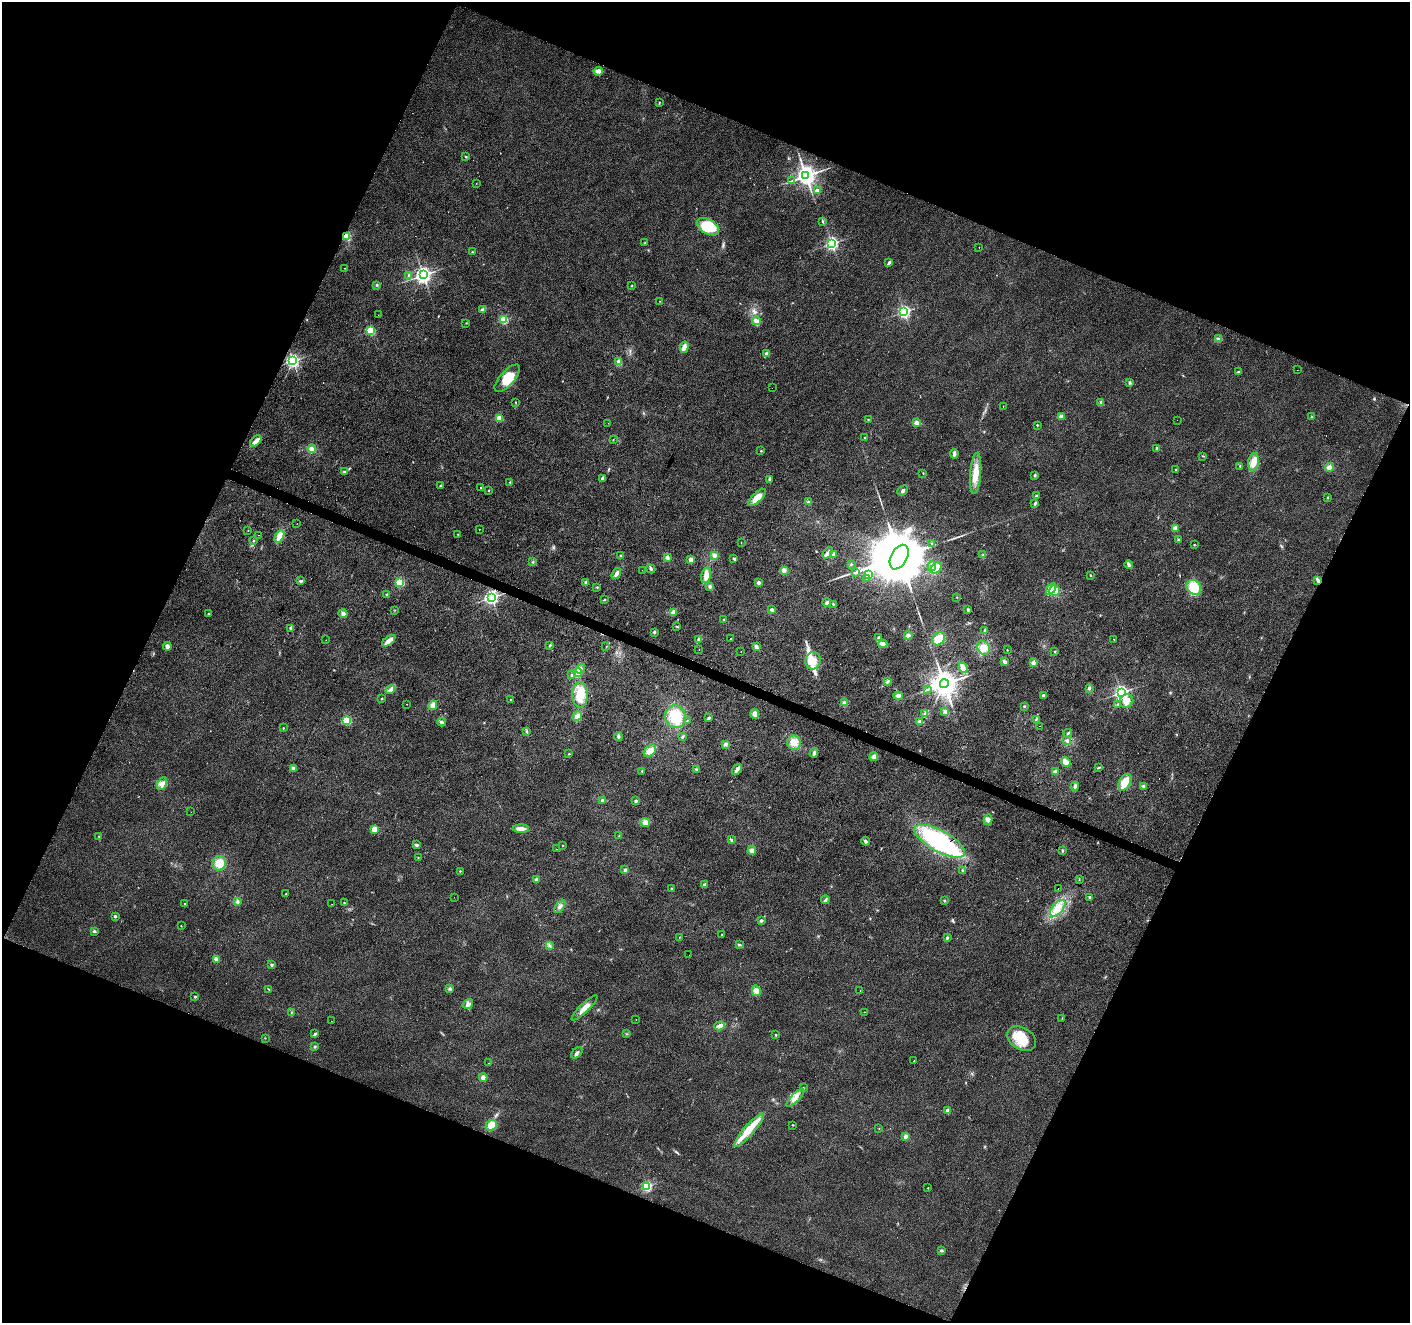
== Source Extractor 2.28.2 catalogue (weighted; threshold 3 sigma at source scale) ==
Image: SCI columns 8-5639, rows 272-5553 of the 5639 x 5759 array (HDU 1 of 3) = the unmasked area's bounding box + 8 px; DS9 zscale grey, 4 x 4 block average (1 PNG px = mean of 4 x 4 image px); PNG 1412 x 1325 px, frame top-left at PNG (2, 2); each listed source drawn as its Kron ellipse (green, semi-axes under 4 px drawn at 4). Shown black and unused: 44% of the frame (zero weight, under 2 of 3 exposures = <1% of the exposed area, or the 3 px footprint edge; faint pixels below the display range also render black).
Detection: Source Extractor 2.28.2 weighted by HDU 2 'WHT'. Background 0.0396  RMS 0.0086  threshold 0.0385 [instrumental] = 3 sigma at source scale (4.5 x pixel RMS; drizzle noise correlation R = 1.50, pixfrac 1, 0.0396/0.0396 arcsec/px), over >= 5 px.
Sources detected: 323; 1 too faint to see at this stretch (4 x 4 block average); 1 inside a brighter object's white glare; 11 cosmic-ray / hot-pixel residue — neither listed nor drawn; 2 coinciding with a brighter row at this scale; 8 inside a brighter listed object's ellipse — not listed separately; the other 300 listed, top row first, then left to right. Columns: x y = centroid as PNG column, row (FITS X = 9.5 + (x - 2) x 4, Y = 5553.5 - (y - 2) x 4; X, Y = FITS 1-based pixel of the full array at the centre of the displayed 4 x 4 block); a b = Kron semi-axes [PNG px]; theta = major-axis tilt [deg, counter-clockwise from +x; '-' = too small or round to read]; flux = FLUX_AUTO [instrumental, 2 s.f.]
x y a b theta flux
598 71 5 3 - 21
659 103 2 2 - 2.9
466 157 2 2 - 3.6
806 176 3 3 - 4100
791 181 2 2 - 1.9
476 183 2 2 - 2.2
817 191 2 2 - 100
822 221 3 2 - 5.6
708 227 12 7 -32 160
347 236 2 2 - 380
645 243 2 2 - 2.4
832 243 2 2 - 1100
979 247 2 2 - 5.3
472 252 2 2 - 2.4
889 263 4 2 - 12
344 268 2 2 - 1.4
409 275 2 2 - 1.7
423 275 3 3 - 2300
377 285 2 2 - 5.1
631 286 2 2 - 2.6
659 301 2 2 - 0.99
483 309 3 2 - 12
904 312 2 2 - 990
378 315 2 2 - 1
504 320 2 2 - 390
756 321 4 4 - 21
466 323 2 2 - 1.8
370 331 2 2 - 420
1219 339 3 2 - 4.8
684 347 5 4 - 27
767 354 2 2 - 67
293 361 2 2 - 1300
618 361 4 4 - 13
1297 370 2 2 - 1
1239 372 4 2 - 6.6
507 378 17 7 48 89
1130 383 4 2 - 6.3
772 388 2 2 - 0.96
516 403 2 2 - 2.1
1101 403 3 3 - 8.9
1003 407 2 2 - 0.91
1061 417 2 2 - 81
1311 417 3 2 - 3.3
499 418 2 2 - 170
868 419 2 2 - 2.2
1177 420 2 2 - 0.67
608 423 2 2 - 0.69
917 423 4 4 - 16
1037 425 2 2 - 6.9
864 438 2 2 - 2.7
613 440 2 2 - 2
256 441 6 4 41 28
1156 448 4 2 - 8.4
312 449 4 4 - 22
761 451 2 2 - 4.5
954 454 4 3 - 16
1203 456 3 2 - 3.1
1254 462 9 5 82 41
1240 466 2 2 - 2.9
1329 467 5 4 - 19
1176 469 2 2 - 2.4
345 471 3 3 - 6.7
923 473 3 2 - 3
976 473 20 5 86 70
1035 475 3 2 - 6.5
602 478 3 2 - 9.9
769 479 3 2 - 9.7
510 482 2 2 - 3.2
441 486 3 2 - 5.7
480 487 2 2 - 10
488 490 2 2 - 2.1
903 490 6 3 41 10
1036 496 2 2 - 13
1327 497 2 2 - 3.9
757 498 11 4 44 50
808 502 3 2 - 6.3
1035 503 3 2 - 7.4
297 524 2 2 - 8.9
1175 528 2 2 - 92
479 529 2 2 - 1.6
248 530 2 2 - 1.4
458 534 2 2 - 1.8
259 535 2 2 - 3.3
279 536 7 4 64 27
1178 540 3 2 - 6.6
254 541 2 2 - 3.6
741 543 2 2 - 2.9
932 543 2 2 - 2.9
1194 545 2 2 - 2.4
828 553 6 3 50 23
833 554 3 3 - 13
714 555 4 3 - 11
983 555 3 2 - 4.9
621 556 3 3 - 7.5
667 557 3 3 - 11
899 557 13 8 62 60000
691 559 2 2 - 97
734 559 3 2 - 6.9
533 562 2 2 - 3.5
851 564 2 2 - 3.2
1128 565 4 2 - 14
932 566 5 3 - 18
936 568 6 4 52 38
651 569 5 3 - 9.9
642 570 2 2 - 1.2
784 570 3 2 - 4.4
855 573 4 2 - 5.6
616 574 6 3 56 19
868 574 2 2 - 200
706 575 8 5 77 32
1090 575 2 2 - 4.5
866 578 2 2 - 2.9
301 581 4 2 - 10
1318 581 3 2 - 17
400 582 4 3 - 51
586 582 3 2 - 7.8
758 583 3 3 - 11
597 587 2 2 - 3
710 587 3 2 - 7.7
1194 587 8 6 -46 97
1051 589 6 3 56 78
1055 591 5 5 - 42
387 594 3 2 - 4.5
491 597 2 2 - 1500
957 597 2 2 - 2
604 600 3 2 - 4
827 602 4 3 - 12
833 604 2 2 - 3.8
395 610 2 2 - 1.5
772 610 3 3 - 9.4
968 610 3 2 - 8.3
343 613 4 4 - 16
673 613 3 2 - 5.8
208 614 2 2 - 2.2
724 620 2 2 - 10
677 627 2 2 - 2.6
291 628 4 2 - 9
985 631 4 2 - 11
654 632 3 2 - 5.6
908 635 4 3 - 14
878 638 3 2 - 6.3
698 639 3 2 - 5.3
730 639 2 2 - 1.7
939 639 7 5 45 72
1114 639 2 2 - 8
326 640 2 2 - 1.2
389 641 7 3 37 35
883 644 4 3 - 17
550 645 3 2 - 6.7
167 646 4 3 - 14
606 647 2 2 - 1.3
756 647 4 3 - 14
983 648 7 6 - 50
699 649 2 2 - 1.2
1007 650 2 2 - 2.1
741 652 2 2 - 5.8
1055 652 2 2 - 3.9
813 661 9 7 79 58
1004 662 4 3 - 13
1033 663 3 3 - 11
963 668 5 4 - 33
580 669 5 3 - 18
578 673 4 3 - 38
572 675 3 2 - 6.8
887 682 4 3 - 9.3
944 684 4 3 - 5700
1089 688 3 2 - 8.7
927 689 3 2 - 4.1
390 690 5 3 - 12
1121 692 2 2 - 1500
580 694 13 8 -90 73
898 696 4 4 - 18
1043 696 2 2 - 40
382 698 2 2 - 7.1
510 700 2 2 - 2.1
1127 701 7 6 - 38
844 703 3 3 - 8.5
407 704 2 2 - 1.1
1118 704 3 2 - 4.6
433 705 5 4 - 23
1024 706 3 2 - 3.9
945 711 3 3 - 15
925 713 2 2 - 4.4
755 714 5 3 - 22
577 716 5 4 - 20
675 717 11 10 - 130
709 718 4 3 - 8.4
1036 719 2 2 - 2.9
347 720 2 2 - 360
687 721 2 2 - 2
442 722 4 3 - 12
920 722 3 3 - 11
1040 726 2 2 - 2.5
283 728 2 2 - 4.6
527 731 2 2 - 3.2
1068 733 4 2 - 7.1
618 736 4 2 - 12
682 737 3 2 - 8.1
1067 741 2 2 - 2.6
794 743 7 7 - 46
725 744 3 2 - 4.7
650 751 7 5 46 29
814 753 5 2 - 12
569 754 2 2 - 3.3
874 757 4 4 - 17
1066 762 5 4 - 32
1098 767 2 2 - 4
293 768 4 3 - 14
696 769 3 2 - 5
737 769 6 3 56 18
642 771 2 2 - 3.6
1056 771 3 2 - 6.9
1125 782 9 5 61 74
162 784 7 4 61 25
1075 786 4 3 - 16
1143 786 3 3 - 6.9
602 800 3 3 - 9.5
636 801 3 2 - 6.3
191 812 2 2 - 2.5
988 820 5 3 - 14
645 823 5 4 - 24
374 829 2 2 - 160
521 829 8 3 0 33
99 836 2 2 - 2.5
619 836 2 2 - 2.6
731 840 3 2 - 6.5
865 841 4 3 - 9.5
940 841 28 10 -28 600
416 845 3 3 - 9.5
563 846 2 2 - 3.8
557 849 2 2 - 1.1
752 851 4 4 - 20
1062 851 4 2 - 6.2
418 858 2 2 - 2.1
219 863 7 6 - 61
625 870 3 3 - 11
963 870 3 2 - 4.2
460 871 2 2 - 2.6
1079 879 2 2 - 1.7
536 880 4 3 - 9.1
704 885 3 3 - 9.7
672 888 2 2 - 4.1
1058 888 2 2 - 2.8
285 894 2 2 - 1.9
454 897 2 2 - 0.71
1090 897 3 2 - 5.7
825 900 4 2 - 13
944 901 3 2 - 5.3
237 902 3 3 - 7
344 903 3 2 - 4
185 904 2 2 - 7.3
332 904 2 2 - 1
560 906 7 3 56 13
1058 908 10 5 49 53
115 916 2 2 - 28
761 920 2 2 - 28
181 926 2 2 - 2.4
94 931 3 2 - 7.7
722 935 2 2 - 2.5
679 937 2 2 - 1.5
947 938 3 2 - 5.9
739 944 3 2 - 4.7
549 945 2 2 - 2.8
689 955 2 2 - 1.1
216 959 4 3 - 16
272 964 2 2 - 33
268 989 4 2 - 3.5
450 989 3 3 - 8.5
860 990 2 2 - 0.87
756 991 5 4 - 29
195 997 2 2 - 12
468 1004 5 3 - 18
584 1008 17 4 44 45
291 1012 2 2 - 2.3
864 1012 2 2 - 1.3
1062 1018 2 2 - 2.3
636 1019 2 2 - 1.3
331 1021 2 2 - 1.8
720 1026 5 3 - 25
315 1034 3 2 - 9.9
627 1034 2 2 - 1.8
776 1035 2 2 - 8.1
265 1038 2 2 - 1.9
1022 1039 15 11 -30 120
315 1047 3 2 - 6
577 1053 7 3 46 12
914 1061 2 2 - 1.3
489 1063 2 2 - 1.2
483 1077 4 4 - 16
803 1088 3 2 - 3.7
795 1098 12 3 46 32
948 1111 4 3 - 13
491 1125 6 5 - 58
793 1125 2 2 - 2.3
879 1128 2 2 - 1.6
749 1130 22 5 49 92
906 1136 2 2 - 64
647 1186 2 2 - 580
928 1188 2 2 - 3.4
941 1251 3 3 - 6.8
Overlapping masked pixels (flux is a lower limit): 2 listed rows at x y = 347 236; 1318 581
Diffuse or blended objects may show on this block-average render without a row.